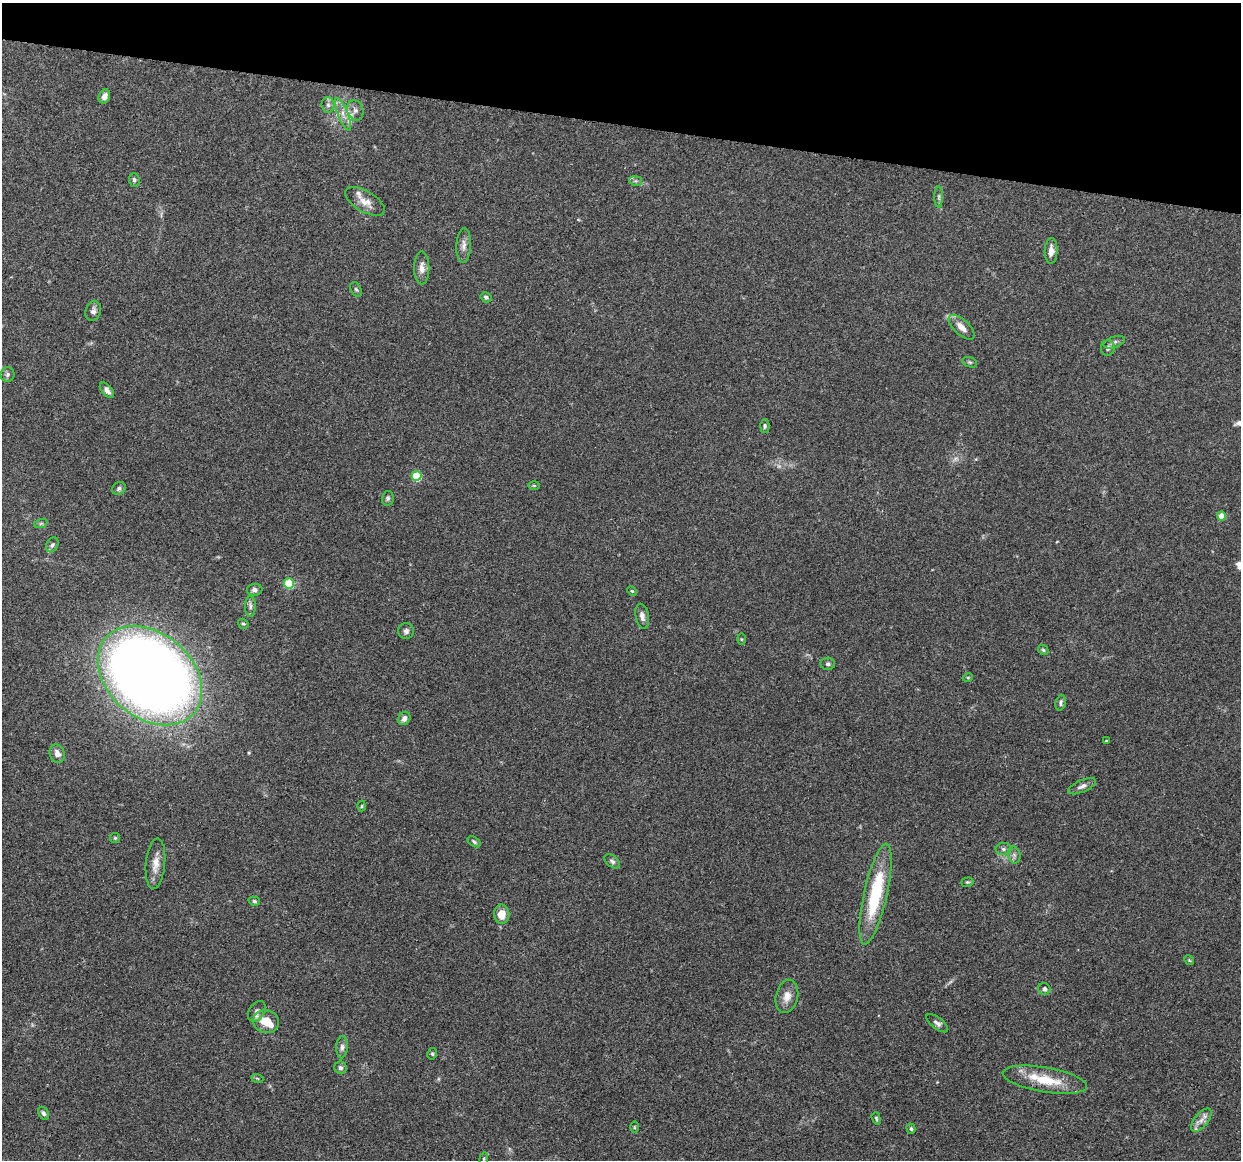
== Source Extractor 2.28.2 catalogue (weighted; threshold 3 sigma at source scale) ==
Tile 2 of 4 x 4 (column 2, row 1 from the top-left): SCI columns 1260-2498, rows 3603-4760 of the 5005 x 5016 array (HDU 1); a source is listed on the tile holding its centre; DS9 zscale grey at full resolution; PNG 1243 x 1162 px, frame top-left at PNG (2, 3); each listed source drawn as its Kron ellipse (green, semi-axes under 4 px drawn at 4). Shown black and unused: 11% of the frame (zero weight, under 3 of 4 exposures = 2% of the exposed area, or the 3 px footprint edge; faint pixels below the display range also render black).
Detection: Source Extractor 2.28.2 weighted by HDU 2 'WHT'; one run over the whole footprint, this tile lists its part. Background 0.0837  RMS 0.0063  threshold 0.0283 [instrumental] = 3 sigma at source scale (4.5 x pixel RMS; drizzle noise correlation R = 1.50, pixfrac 1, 0.05/0.05 arcsec/px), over >= 5 px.
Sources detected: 79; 2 too faint to see at this stretch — neither listed nor drawn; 4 inside a brighter listed object's ellipse — not listed separately; the other 73 listed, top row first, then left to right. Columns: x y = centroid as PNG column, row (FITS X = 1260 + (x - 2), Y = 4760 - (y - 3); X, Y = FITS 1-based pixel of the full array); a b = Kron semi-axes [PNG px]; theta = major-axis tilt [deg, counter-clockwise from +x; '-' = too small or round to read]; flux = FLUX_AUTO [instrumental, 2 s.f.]
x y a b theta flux
104 96 7 5 65 3.1
328 105 7 6 - 1.9
355 110 10 8 -72 3
343 114 17 5 -67 4.4
134 180 7 5 -87 1.3
636 181 6 4 -11 1.1
939 197 10 4 -90 1.5
365 201 22 10 -30 7
464 245 17 7 88 3.8
1051 251 13 6 88 4.3
422 268 16 7 -90 4.5
356 289 8 5 -61 1.2
486 297 6 5 - 1.3
93 311 10 7 74 2.5
962 327 16 7 -44 5.5
1114 342 11 5 19 2
1108 348 8 7 - 2
970 362 8 5 -19 1
8 374 7 7 - 1.7
107 390 9 5 -51 2.8
765 426 7 4 89 1.1
416 476 5 5 - 28
534 485 6 4 -1 0.63
119 488 7 6 - 1.5
388 498 7 5 79 1.3
1221 516 4 4 - 13
41 523 7 4 19 0.96
52 545 8 5 61 1.6
289 583 5 5 - 33
254 590 8 5 6 1.9
632 591 5 3 - 0.69
250 606 10 5 -89 2
642 616 12 6 -78 3.3
243 624 5 4 - 0.92
406 631 8 8 - 1.9
741 639 5 3 - 0.61
1043 650 6 4 -45 0.89
828 664 7 6 - 1.5
150 676 58 42 -40 810
968 677 5 3 - 0.51
1061 703 8 5 76 1.5
404 718 7 6 - 3.4
1106 741 3 3 - 0.61
57 754 9 7 -68 4.1
1082 786 15 6 24 2.7
362 806 5 3 - 0.63
115 838 5 5 - 0.92
474 842 7 4 -35 1.2
1003 849 8 6 0 1.9
1014 855 8 6 -78 2
612 861 9 5 -38 1.8
155 864 25 9 84 6.9
967 882 6 4 18 0.84
875 894 51 11 77 42
254 901 6 4 -17 0.99
502 914 9 7 -86 7.7
1189 960 5 4 - 0.69
1044 989 6 6 - 2
787 996 17 11 77 5.9
257 1011 11 7 55 2.7
266 1022 13 11 -14 11
937 1023 13 5 -38 2.2
342 1047 11 6 86 2.2
432 1054 6 4 79 1
340 1068 6 6 - 1.7
257 1078 6 4 -19 0.8
1045 1080 42 12 -10 21
43 1113 7 5 -57 1.5
876 1118 6 4 -71 0.9
1201 1120 14 6 50 4
634 1127 6 3 90 0.64
911 1129 5 4 - 0.95
484 1159 6 3 82 0.79